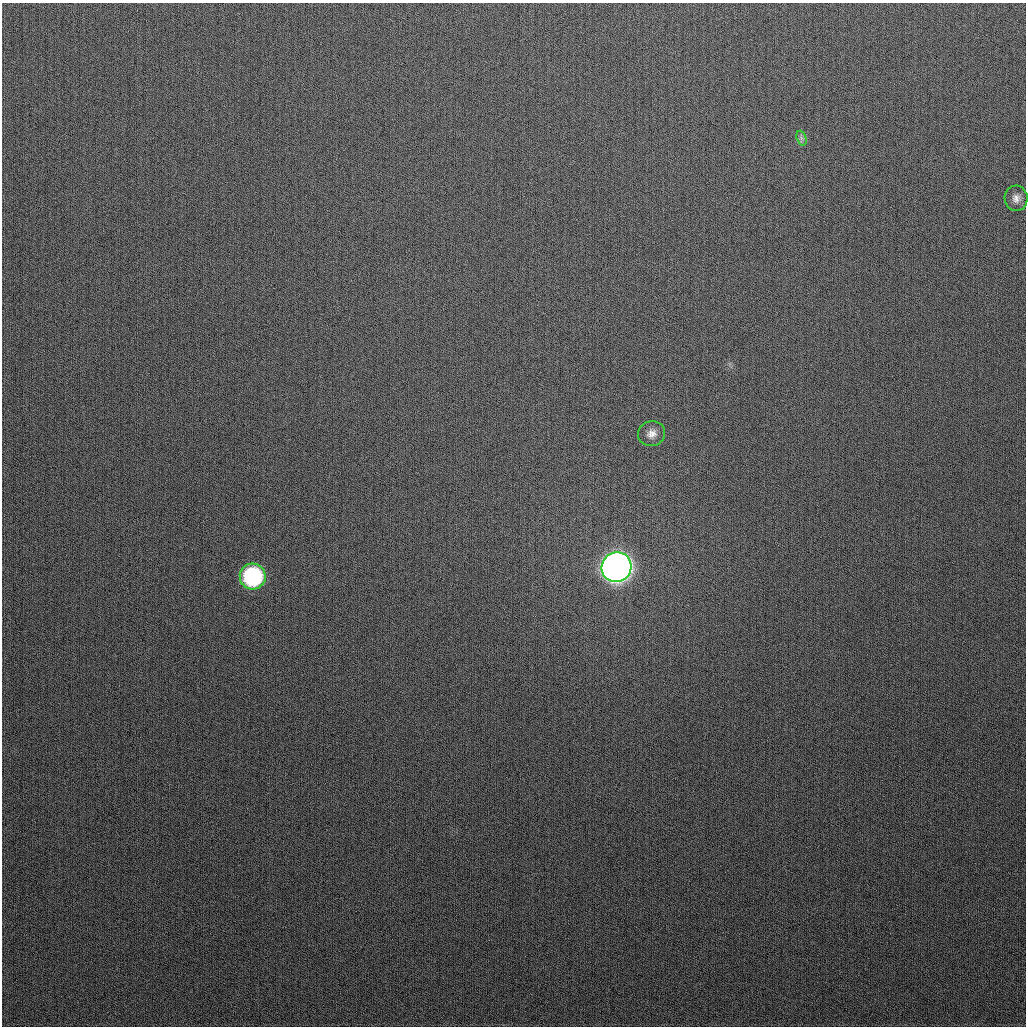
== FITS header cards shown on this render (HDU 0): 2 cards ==
NAXIS1  =                 1024
NAXIS2  =                 1024

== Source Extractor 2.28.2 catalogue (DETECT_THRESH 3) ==
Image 1024 x 1024 px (HDU 0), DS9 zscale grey, 1 PNG px = 1 image px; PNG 1028 x 1028 px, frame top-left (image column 1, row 1024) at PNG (2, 3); each listed source drawn as its Kron ellipse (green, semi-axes under 4 px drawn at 4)
Background 281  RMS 11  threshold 33.7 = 3 sigma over >= 5 px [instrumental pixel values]
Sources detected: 5; all 5 listed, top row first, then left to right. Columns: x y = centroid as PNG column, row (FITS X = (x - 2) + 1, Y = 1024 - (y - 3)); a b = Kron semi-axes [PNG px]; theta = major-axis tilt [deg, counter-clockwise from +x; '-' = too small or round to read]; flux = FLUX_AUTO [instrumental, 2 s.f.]
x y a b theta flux
801 138 8 4 -71 2300
1016 198 12 11 - 5600
652 434 14 12 19 6700
617 567 15 14 - 950000
253 576 13 13 - 100000